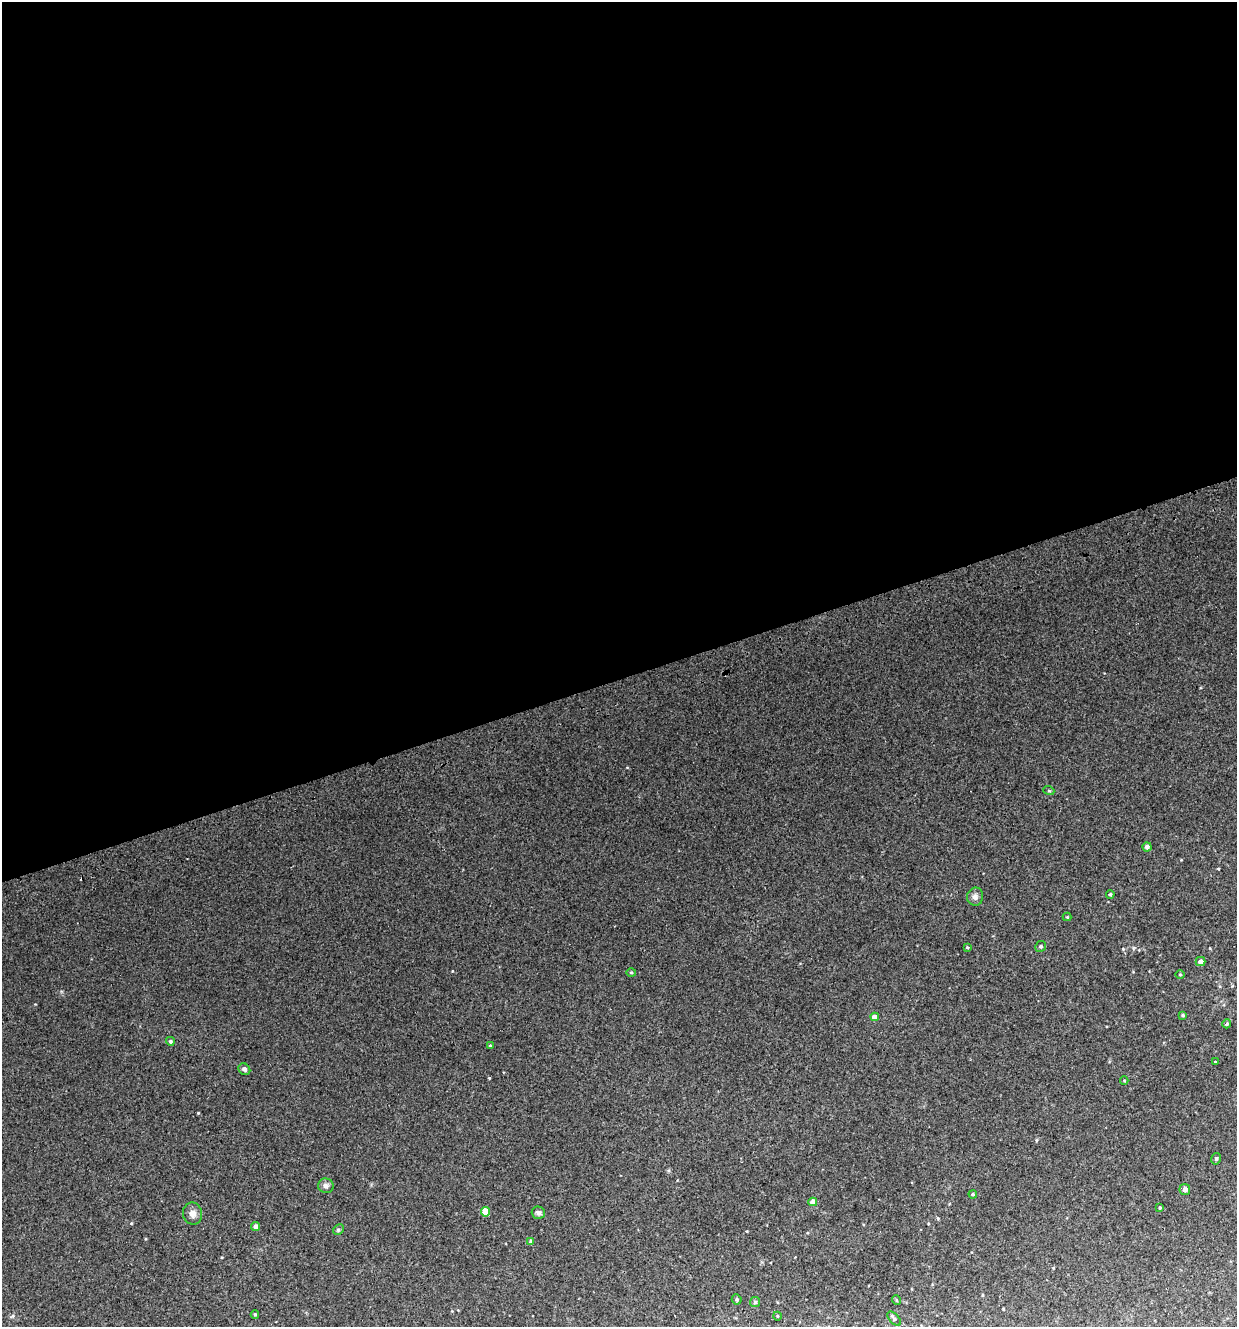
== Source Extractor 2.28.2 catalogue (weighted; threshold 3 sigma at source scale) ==
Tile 2 of 4 x 4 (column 2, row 1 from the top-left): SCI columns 1338-2572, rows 4022-5346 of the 5195 x 5393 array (HDU 1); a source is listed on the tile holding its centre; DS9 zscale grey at full resolution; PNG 1239 x 1329 px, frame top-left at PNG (2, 2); each listed source drawn as its Kron ellipse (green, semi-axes under 4 px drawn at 4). Shown black and unused: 51% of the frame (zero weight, under 2 of 3 exposures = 3% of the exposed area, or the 3 px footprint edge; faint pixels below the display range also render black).
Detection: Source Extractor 2.28.2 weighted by HDU 2 'WHT'; one run over the whole footprint, this tile lists its part. Background 0.0199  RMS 0.008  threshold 0.036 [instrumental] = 3 sigma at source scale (4.5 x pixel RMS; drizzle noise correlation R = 1.50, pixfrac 1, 0.0396/0.0396 arcsec/px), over >= 5 px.
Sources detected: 37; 1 cosmic-ray / hot-pixel residue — neither listed nor drawn; the other 36 listed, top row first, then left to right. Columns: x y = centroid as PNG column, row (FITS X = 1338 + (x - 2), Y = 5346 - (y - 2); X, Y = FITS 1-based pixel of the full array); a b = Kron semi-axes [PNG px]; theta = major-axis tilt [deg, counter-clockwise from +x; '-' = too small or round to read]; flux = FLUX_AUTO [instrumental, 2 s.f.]
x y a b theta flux
1049 791 5 3 - 0.69
1147 847 4 4 - 2.4
1110 894 4 4 - 1.1
975 897 9 8 - 2.9
1067 917 4 4 - 0.6
1041 946 5 5 - 1.3
967 947 4 3 - 0.6
1201 962 5 4 - 3.1
631 972 5 3 - 0.7
1180 974 5 3 - 0.58
1183 1015 4 4 - 0.84
875 1017 4 4 - 4.3
1227 1024 4 4 - 0.92
170 1041 4 4 - 1.4
490 1046 3 3 - 0.77
1215 1062 4 2 - 0.49
244 1069 6 5 - 1.6
1124 1081 4 3 - 0.57
1216 1159 6 4 76 1.1
326 1186 8 7 - 2.6
1185 1190 5 5 - 2.6
973 1194 4 4 - 0.85
813 1202 4 4 - 5.8
1160 1208 3 2 - 0.72
485 1212 5 4 - 13
538 1213 6 6 - 2.1
192 1214 11 9 -79 3.8
255 1226 4 4 - 3
338 1230 6 4 45 1.1
531 1241 4 4 - 1.9
737 1299 5 5 - 1.1
896 1300 5 3 - 0.56
755 1302 5 5 - 1.1
255 1314 4 3 - 0.92
777 1316 4 3 - 0.49
894 1319 8 4 -47 1.5
Unlisted compact peaks at least as high as the median listed source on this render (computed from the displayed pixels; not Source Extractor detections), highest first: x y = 198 1113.